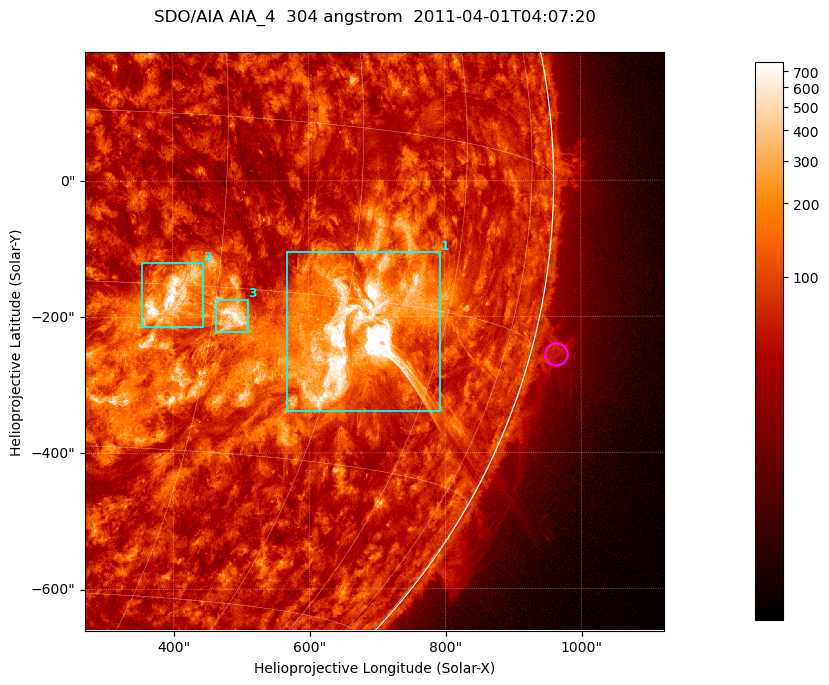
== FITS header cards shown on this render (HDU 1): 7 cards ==
TELESCOP= 'SDO/AIA '           / For AIA: SDO/AIA
INSTRUME= 'AIA_4   '           / For AIA: AIA_ATA1, AIA_ATA2, AIA_ATA3 or AIA_AT
WAVELNTH=                  304 / [angstrom] Wavelength
WAVEUNIT= 'angstrom'           / Wavelength unit: angstrom
DATE-OBS= '2011-04-01T04:07:20.139' / [ISO] Date when observation started; ISO 8
CTYPE1  = 'HPLN-TAN'           / CTYPE1; Typically HPLN
CTYPE2  = 'HPLT-TAN'           / CTYPE2; Typically HPLT

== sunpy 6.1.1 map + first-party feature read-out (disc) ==
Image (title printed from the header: SDO/AIA AIA_4  304 angstrom  2011-04-01T04:07:20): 1418 x 1418 px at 0.6 arcsec/px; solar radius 960 arcsec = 1600 px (partial field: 18% of the solar disc is inside the frame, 73% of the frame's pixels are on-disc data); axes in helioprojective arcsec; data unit not stated in the header (colour bar unlabelled)
Orientation: roll -0.132 deg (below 1 deg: not rotated)
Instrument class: DISC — disc imager (sunpy class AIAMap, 304 A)
Bright regions (active regions / flare kernels): reference = the on-disc median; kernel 11 px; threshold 5 sigma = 175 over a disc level ~72.7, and >= 1.15x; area >= 2010 px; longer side >= 17 px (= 10 arcsec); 3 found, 3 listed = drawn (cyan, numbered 1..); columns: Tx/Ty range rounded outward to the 2 arcsec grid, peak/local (2 s.f.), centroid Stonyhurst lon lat
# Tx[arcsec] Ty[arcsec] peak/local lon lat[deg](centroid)
1 566..792 -340..-104 94 +48 -18
2 354..446 -216..-120 12 +26 -16
3 462..510 -224..-174 10 +32 -18
Off-limb structures (1.02-1.3 R_sun): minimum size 400 px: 5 found; the strongest spans PA ~250..260 deg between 1.02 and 1.07 R_sun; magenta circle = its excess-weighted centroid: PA ~255 deg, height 1.04 R_sun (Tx ~962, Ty ~-256 arcsec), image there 2.4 x the reference